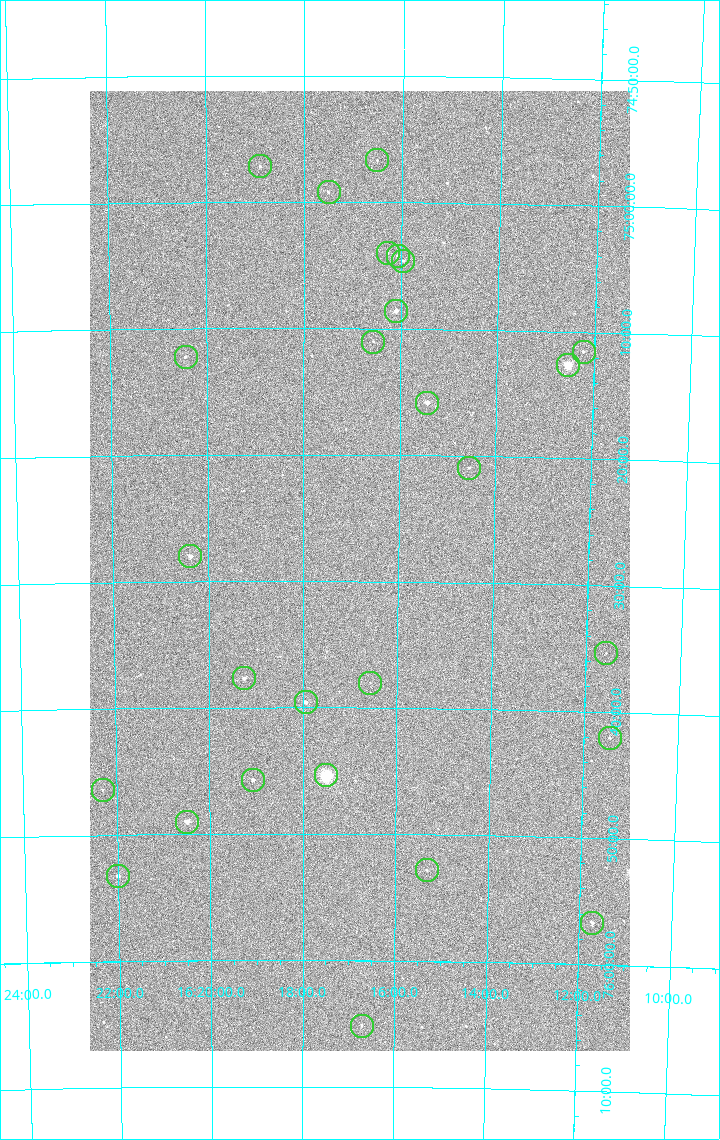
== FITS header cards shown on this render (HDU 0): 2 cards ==
NAXIS1  =                 1080 / length of data axis 1
NAXIS2  =                 1920 / length of data axis 2

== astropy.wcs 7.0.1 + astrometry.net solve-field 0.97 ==
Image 1080 x 1920 px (HDU 0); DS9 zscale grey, zoomed out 1/2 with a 90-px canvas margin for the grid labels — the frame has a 2x2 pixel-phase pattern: the four 2x2 pixel phases sit at different levels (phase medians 2114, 1545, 1590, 2105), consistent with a one-shot-colour (mosaic) sensor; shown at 1/2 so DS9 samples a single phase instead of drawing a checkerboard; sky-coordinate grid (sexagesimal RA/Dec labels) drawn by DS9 from the SOLVED WCS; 27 Tycho-2 reference stars matched to detected sources circled (green)
Header WCS: none
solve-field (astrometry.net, Tycho-2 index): SOLVED blind (the file carries no WCS)
Solved WCS: RA---TAN-SIP/DEC--TAN-SIP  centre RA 16:16:48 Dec +75:29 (244.20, +75.49 deg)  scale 2.37 arcsec/px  FOV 42.7' x 76.0'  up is +180 deg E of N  parity flipped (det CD > 0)
(file carries no celestial WCS; the grid is the blind solution)
Tycho-2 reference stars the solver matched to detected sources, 27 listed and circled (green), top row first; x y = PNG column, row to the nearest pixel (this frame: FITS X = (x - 90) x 2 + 1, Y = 1920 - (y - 91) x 2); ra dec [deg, ICRS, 3 dp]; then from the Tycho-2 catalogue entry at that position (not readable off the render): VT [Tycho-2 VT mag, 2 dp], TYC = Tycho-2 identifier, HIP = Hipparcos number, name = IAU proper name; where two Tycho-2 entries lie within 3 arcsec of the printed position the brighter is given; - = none
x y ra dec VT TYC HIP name
376 160 244.131 +74.944 11.38 4425-2137-1 - -
260 166 244.724 +74.952 10.97 4425-2106-1 - -
328 192 244.375 +74.987 11.88 4425-1960-1 - -
388 253 244.072 +75.066 10.47 4567-1487-1 - -
398 256 244.019 +75.071 10.01 4567-1664-1 - -
403 261 243.991 +75.077 10.76 4567-1450-1 - -
396 312 244.025 +75.143 9.16 4567-1547-1 79714 -
373 342 244.140 +75.184 11.38 4567-1472-1 - -
584 352 243.055 +75.192 10.53 4567-1225-1 - -
186 357 245.111 +75.204 11.40 4567-1329-1 - -
568 366 243.134 +75.211 6.49 4567-1598-1 79420 -
427 404 243.858 +75.264 9.13 4567-1695-1 - -
469 468 243.636 +75.349 11.09 4567-1047-1 - -
190 556 245.094 +75.467 8.72 4567-1287-1 - -
606 653 242.893 +75.588 12.05 4567-1495-1 - -
244 678 244.814 +75.628 8.98 4567-978-1 - -
370 683 244.143 +75.633 11.76 4567-697-1 - -
306 702 244.485 +75.660 9.08 4567-1183-1 - -
610 738 242.862 +75.701 11.64 4567-1330-1 - -
326 775 244.376 +75.755 4.99 4567-1764-1 79822 -
253 780 244.768 +75.762 9.81 4567-1096-1 - -
102 790 245.574 +75.774 11.64 4567-565-1 - -
187 822 245.123 +75.817 8.39 4567-735-1 - -
426 870 243.831 +75.880 11.94 4567-934-1 - -
118 876 245.499 +75.887 10.02 4567-1081-1 - -
592 923 242.931 +75.945 10.46 4567-988-1 - -
362 1026 244.176 +76.086 11.43 4567-1360-1 - -